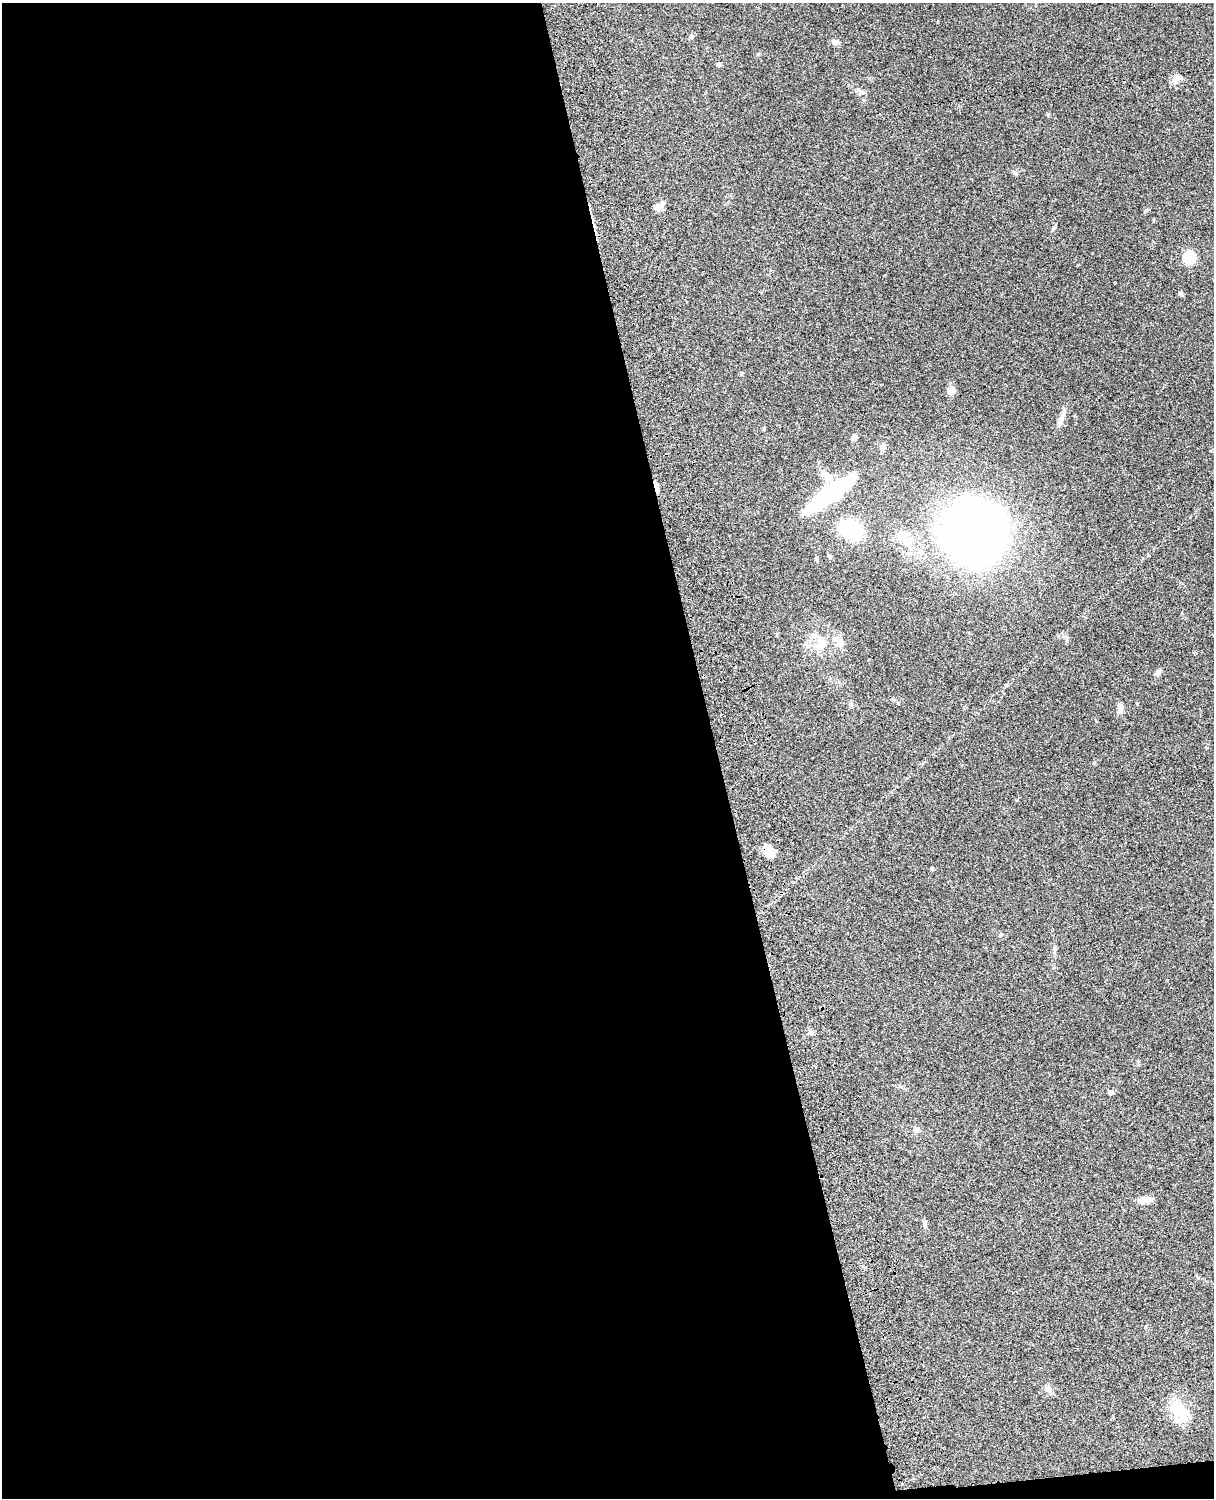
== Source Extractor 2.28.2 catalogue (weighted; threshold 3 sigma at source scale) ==
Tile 9 of 4 x 3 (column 1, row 3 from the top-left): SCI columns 122-1333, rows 277-1772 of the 5087 x 4926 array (HDU 1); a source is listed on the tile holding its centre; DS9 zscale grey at full resolution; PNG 1216 x 1500 px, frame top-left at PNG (2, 3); no overlay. Shown black and unused: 59% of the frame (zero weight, under 3 of 4 exposures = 6% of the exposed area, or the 3 px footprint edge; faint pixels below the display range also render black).
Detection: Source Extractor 2.28.2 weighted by HDU 2 'WHT'; one run over the whole footprint, this tile lists its part. Background 0.104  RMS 0.0065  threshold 0.0292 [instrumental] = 3 sigma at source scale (4.5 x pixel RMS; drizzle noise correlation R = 1.50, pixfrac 1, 0.05/0.05 arcsec/px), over >= 5 px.
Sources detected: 35; all 35 listed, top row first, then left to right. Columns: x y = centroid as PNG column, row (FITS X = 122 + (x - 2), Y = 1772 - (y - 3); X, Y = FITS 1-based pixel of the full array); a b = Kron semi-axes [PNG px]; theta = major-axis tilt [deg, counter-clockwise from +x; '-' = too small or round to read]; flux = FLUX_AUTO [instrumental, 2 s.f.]
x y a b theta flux
691 36 7 6 - 1.4
835 42 8 6 -1 2.7
718 65 6 5 - 1.1
1177 78 13 9 25 4.2
1048 114 6 4 -89 0.64
1015 173 7 5 -31 1.3
658 207 10 6 40 5.1
1054 228 8 4 46 0.97
1189 258 6 5 - 60
1181 294 6 4 -51 1.3
951 391 11 9 53 3.7
1061 420 20 6 74 4.1
854 437 7 5 53 2.2
883 447 8 7 - 2
825 476 19 11 -48 6.7
657 489 11 4 -75 4.3
829 494 58 13 36 77
850 529 21 16 -29 46
972 532 49 47 2 500
908 543 12 10 -46 5.8
830 556 7 4 -39 1
840 643 12 10 6 4.4
819 645 17 13 -66 9.2
1158 672 12 5 49 1.8
850 704 6 4 89 1
1120 709 13 7 -81 3
769 851 11 7 -34 14
932 869 4 3 - 0.95
1054 949 9 5 -90 1.5
810 1033 7 4 1 1.3
1110 1092 6 5 - 1.3
1145 1200 19 7 6 4.2
925 1224 10 5 -82 1.5
1048 1389 11 9 -54 2.8
1176 1409 21 18 -90 15
Overlapping masked pixels (flux is a lower limit): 2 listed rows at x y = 657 489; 769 851
Unlisted compact peaks at least as high as the median listed source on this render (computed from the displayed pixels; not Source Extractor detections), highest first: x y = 1094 763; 1115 283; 862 93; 898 703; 1066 637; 1198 1278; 1058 636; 1078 265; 1137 704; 741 374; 1000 935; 1145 1327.